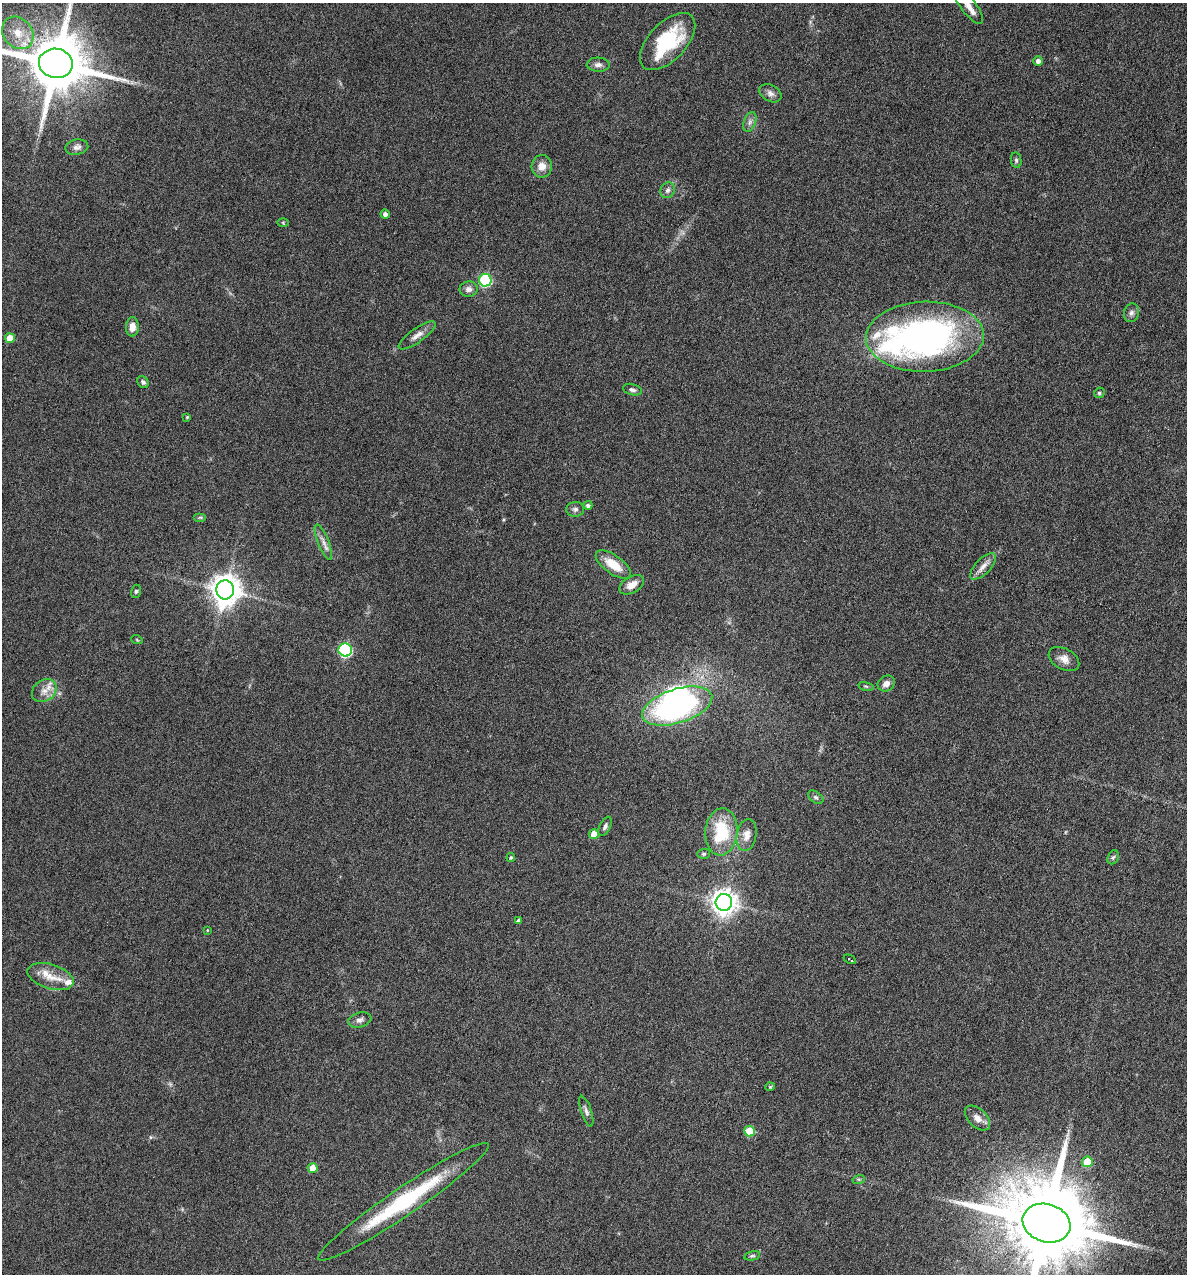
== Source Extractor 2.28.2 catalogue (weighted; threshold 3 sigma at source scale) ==
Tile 6 of 4 x 4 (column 2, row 2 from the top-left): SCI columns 1307-2491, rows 2543-3814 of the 5105 x 5085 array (HDU 1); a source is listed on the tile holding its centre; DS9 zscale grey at full resolution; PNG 1189 x 1276 px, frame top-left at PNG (2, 3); each listed source drawn as its Kron ellipse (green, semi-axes under 4 px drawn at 4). Nothing masked; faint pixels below the display range render black.
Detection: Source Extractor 2.28.2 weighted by HDU 2 'WHT'; one run over the whole footprint, this tile lists its part. Background 0.189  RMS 0.0062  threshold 0.0253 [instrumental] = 3 sigma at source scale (4.09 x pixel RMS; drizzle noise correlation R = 1.36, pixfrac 0.8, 0.05/0.05 arcsec/px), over >= 5 px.
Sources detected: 71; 1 too faint to see at this stretch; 2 inside a brighter object's white glare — neither listed nor drawn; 3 inside a brighter listed object's ellipse — not listed separately; the other 65 listed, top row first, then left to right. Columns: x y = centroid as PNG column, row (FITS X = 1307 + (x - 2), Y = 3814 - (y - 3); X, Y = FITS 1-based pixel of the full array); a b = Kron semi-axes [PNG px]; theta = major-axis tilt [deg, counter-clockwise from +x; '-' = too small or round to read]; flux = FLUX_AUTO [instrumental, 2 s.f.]
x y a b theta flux
968 6 21 7 -53 6.2
18 33 17 14 -50 12
668 41 35 18 47 41
1038 61 5 4 - 2.5
56 63 17 14 -11 5200
598 65 11 7 -3 2.4
770 93 12 8 -29 2.9
750 122 10 6 69 2.1
77 147 11 7 11 2.6
1016 160 8 5 -81 1.2
542 166 11 10 - 5.1
667 190 8 7 - 2
385 214 4 4 - 2.4
283 223 6 4 -1 0.6
485 280 6 6 - 56
468 289 9 7 10 2.7
1131 313 9 7 74 2.1
132 327 9 6 88 4.7
417 335 22 7 35 4.2
925 337 59 35 2 210
10 338 5 5 - 8
143 382 6 5 - 1.4
632 390 9 5 -15 1.7
1099 393 5 5 - 1.1
187 417 3 3 - 0.59
588 505 4 4 - 1.7
575 509 9 7 2 1.9
200 517 6 4 0 0.79
323 542 19 5 -68 3.4
613 564 20 9 -36 12
983 566 17 7 46 4.2
632 585 13 8 30 5.4
225 590 9 9 - 820
136 591 7 5 74 1.1
137 640 6 3 -19 0.61
345 650 7 6 - 86
1064 659 16 10 -29 4.8
886 684 9 7 31 3.5
866 686 8 3 -13 0.72
44 691 13 10 37 5.5
677 706 36 17 18 140
816 797 9 5 -37 1.2
605 826 10 5 63 1.8
721 832 24 16 84 29
594 834 5 5 - 7.1
747 835 16 10 81 5.8
704 854 6 5 - 0.91
1113 857 7 5 65 1.1
511 858 4 4 - 1
724 902 8 8 - 540
518 921 4 4 - 1.3
207 930 4 4 - 0.49
850 959 6 3 -28 6
51 977 24 12 -18 10
360 1020 12 7 13 2.5
770 1087 4 4 - 0.6
586 1111 16 5 -71 2.1
977 1118 15 9 -43 4.4
750 1131 5 5 - 21
1087 1162 5 5 - 17
313 1168 5 5 - 8.9
859 1179 6 4 17 0.77
403 1202 102 13 34 60
1046 1223 24 19 -17 12000
752 1256 8 4 12 1.1
Isophote crosses this tile's border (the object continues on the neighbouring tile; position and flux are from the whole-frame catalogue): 3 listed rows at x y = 968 6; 56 63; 1046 1223